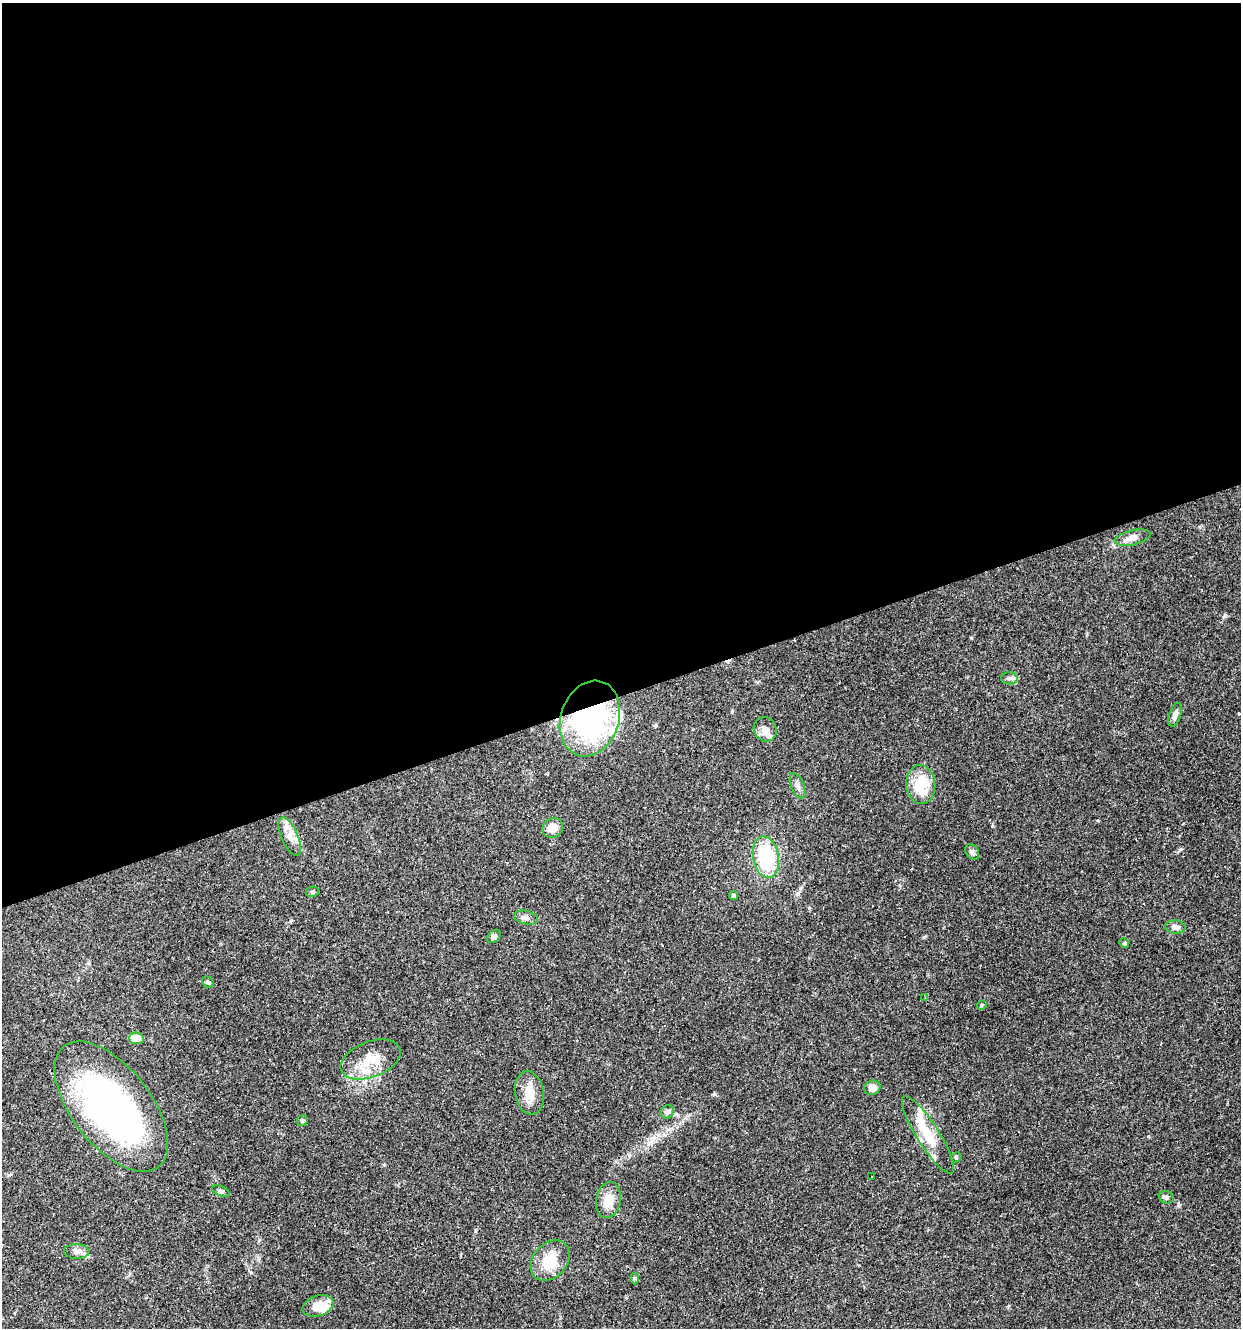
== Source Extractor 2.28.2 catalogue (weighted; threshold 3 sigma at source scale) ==
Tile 2 of 4 x 4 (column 2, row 1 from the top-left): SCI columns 1347-2585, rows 3979-5304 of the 5119 x 5304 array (HDU 1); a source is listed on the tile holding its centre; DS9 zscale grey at full resolution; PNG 1243 x 1330 px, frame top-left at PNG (2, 3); each listed source drawn as its Kron ellipse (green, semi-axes under 4 px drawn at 4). Shown black and unused: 52% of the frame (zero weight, under 3 of 4 exposures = <1% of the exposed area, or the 3 px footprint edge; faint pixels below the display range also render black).
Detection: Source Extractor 2.28.2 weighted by HDU 2 'WHT'; one run over the whole footprint, this tile lists its part. Background 0.101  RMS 0.0052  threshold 0.0234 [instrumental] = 3 sigma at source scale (4.5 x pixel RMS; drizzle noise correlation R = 1.50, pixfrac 1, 0.0396/0.0396 arcsec/px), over >= 5 px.
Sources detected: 66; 3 inside a brighter object's white glare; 17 cosmic-ray / hot-pixel residue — neither listed nor drawn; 9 inside a brighter listed object's ellipse — not listed separately; the other 37 listed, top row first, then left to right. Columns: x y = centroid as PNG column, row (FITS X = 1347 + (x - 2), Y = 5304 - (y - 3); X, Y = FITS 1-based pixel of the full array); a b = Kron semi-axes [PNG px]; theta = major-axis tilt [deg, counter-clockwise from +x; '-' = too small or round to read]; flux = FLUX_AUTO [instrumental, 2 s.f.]
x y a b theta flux
1133 538 18 7 13 3.4
1009 678 8 6 2 1.6
1175 715 12 6 72 2.6
590 718 39 29 70 94
765 729 12 11 - 3.8
921 784 19 14 -86 18
798 786 13 6 -68 2.4
553 828 11 9 37 5.7
290 837 21 8 -67 5.4
972 852 8 6 -56 1.3
766 857 21 13 -80 34
312 892 6 5 - 0.95
733 895 5 4 - 1.1
526 917 12 6 -13 2.2
1175 927 10 6 -5 2.8
494 936 7 5 43 1.4
1124 943 5 4 - 0.71
208 982 6 5 - 0.96
925 998 4 3 - 0.36
982 1005 5 4 - 0.73
136 1038 7 6 - 6.6
371 1059 31 18 21 14
872 1088 8 7 - 3.4
529 1093 22 14 -81 7.8
111 1107 77 39 -52 170
667 1112 7 6 - 1.8
302 1121 5 5 - 0.9
928 1135 45 11 -58 15
956 1157 5 4 - 0.66
871 1177 3 2 - 0.7
221 1191 9 5 -25 1.1
1166 1197 7 6 - 1.3
608 1200 18 12 79 8
77 1251 12 7 -2 2.5
550 1261 22 16 48 15
635 1278 6 4 90 0.68
318 1306 16 10 18 9.3
Overlapping masked pixels (flux is a lower limit): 1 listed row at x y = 590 718
Unlisted compact peaks at least as high as the median listed source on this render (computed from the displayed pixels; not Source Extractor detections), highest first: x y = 809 908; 1224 616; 971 638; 732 711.